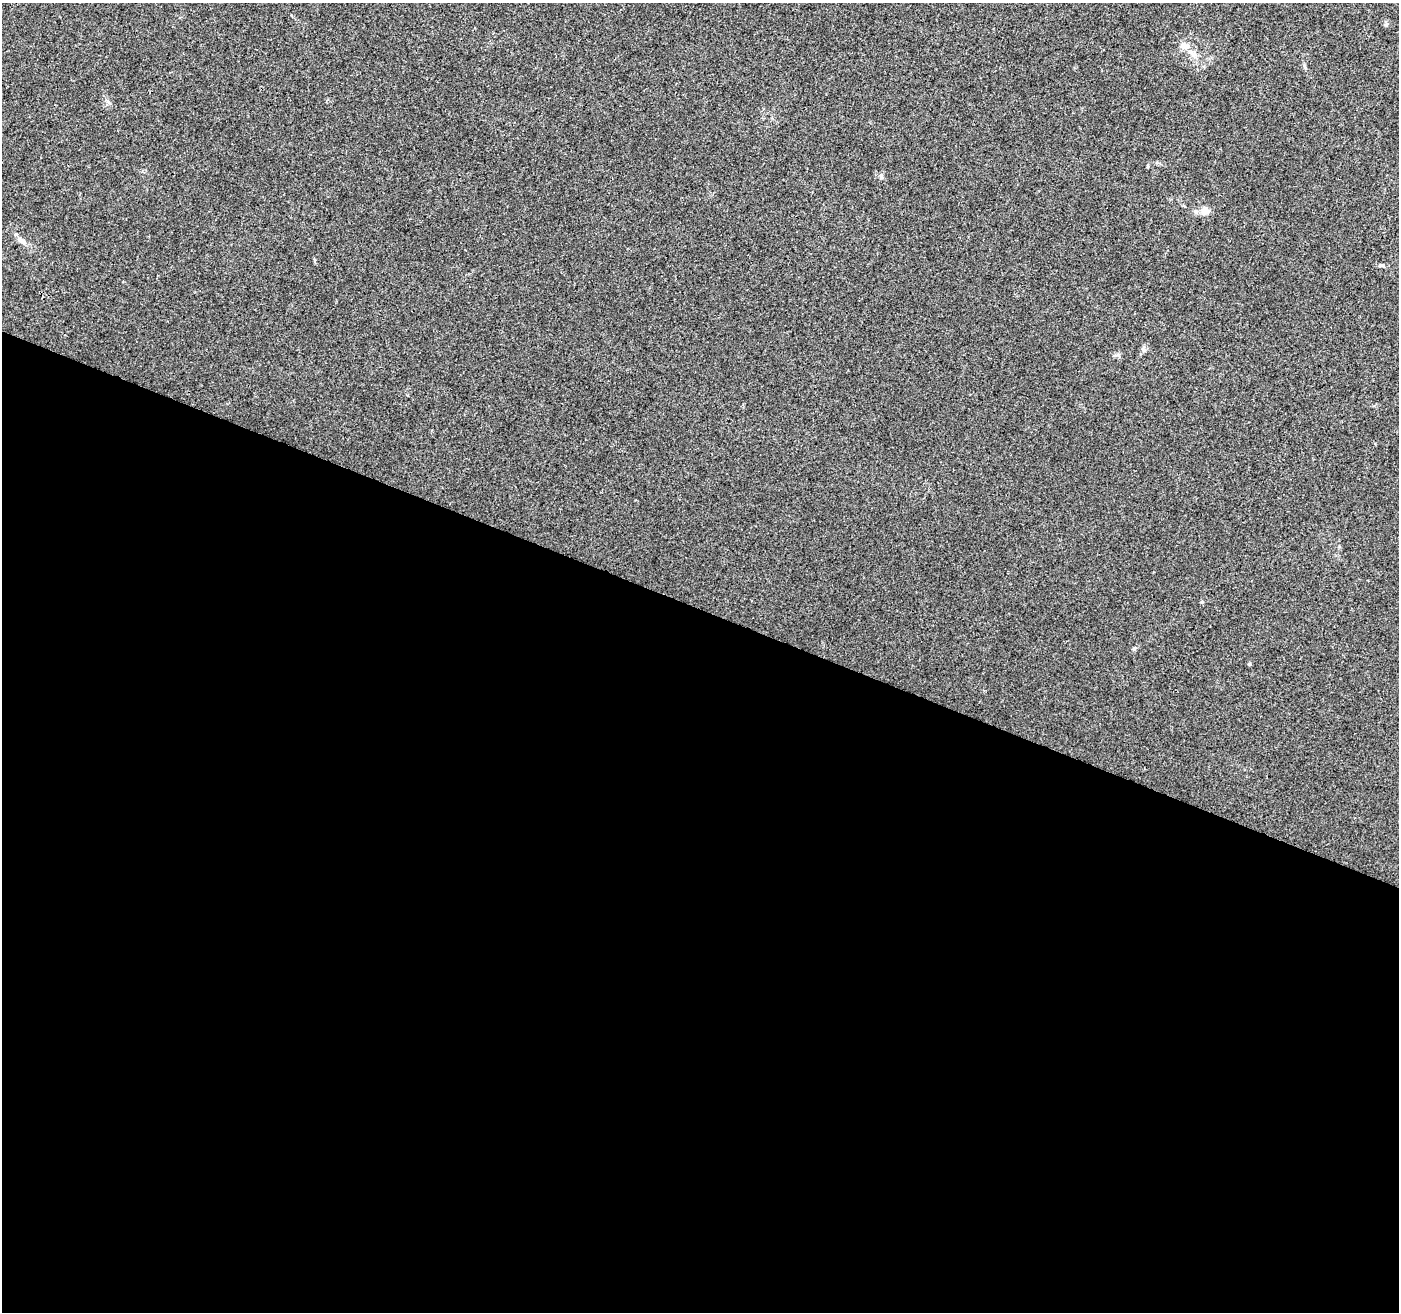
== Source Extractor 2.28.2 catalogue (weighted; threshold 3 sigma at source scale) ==
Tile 14 of 4 x 4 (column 2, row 4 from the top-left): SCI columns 1398-2794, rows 208-1517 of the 5596 x 5722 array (HDU 1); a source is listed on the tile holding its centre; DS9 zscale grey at full resolution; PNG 1401 x 1314 px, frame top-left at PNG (2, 3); no overlay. Shown black and unused: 54% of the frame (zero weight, under 3 of 4 exposures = <1% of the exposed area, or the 3 px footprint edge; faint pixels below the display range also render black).
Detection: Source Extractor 2.28.2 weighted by HDU 2 'WHT'; one run over the whole footprint, this tile lists its part. Background 0.00725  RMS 0.0029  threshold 0.0129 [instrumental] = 3 sigma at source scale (4.5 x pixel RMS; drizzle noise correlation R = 1.50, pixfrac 1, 0.0396/0.0396 arcsec/px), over >= 5 px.
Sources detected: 7; all 7 listed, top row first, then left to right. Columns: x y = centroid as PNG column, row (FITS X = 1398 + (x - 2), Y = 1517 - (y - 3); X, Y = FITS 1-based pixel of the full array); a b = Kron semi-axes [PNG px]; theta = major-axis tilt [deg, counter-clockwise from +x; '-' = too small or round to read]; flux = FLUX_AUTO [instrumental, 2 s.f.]
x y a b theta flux
1386 25 6 4 20 0.37
1183 46 9 7 -25 2.1
1193 54 10 5 -36 1.1
1304 66 8 3 -71 0.46
1205 211 14 11 43 2
21 241 13 7 -38 1.6
1249 664 5 4 - 0.32